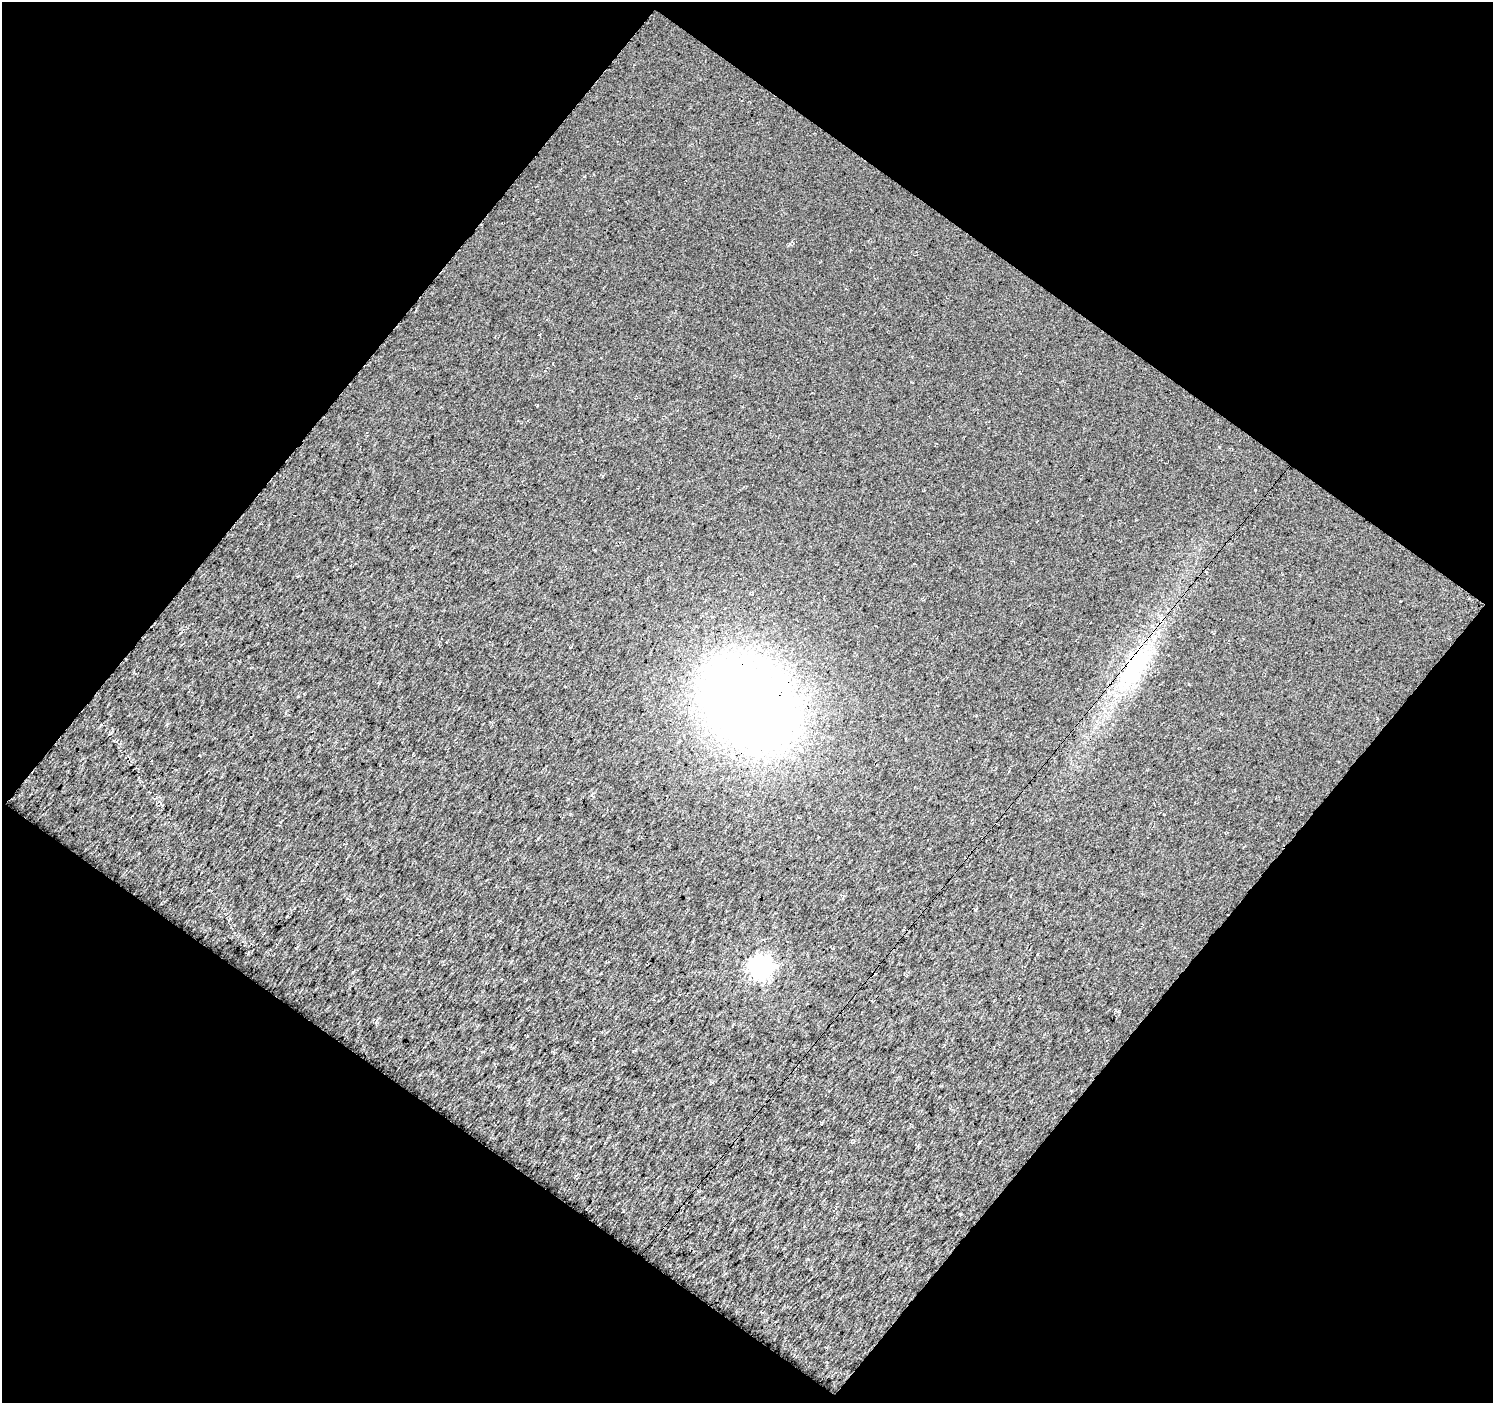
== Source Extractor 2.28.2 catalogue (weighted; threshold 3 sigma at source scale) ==
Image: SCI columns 1-1491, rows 52-1452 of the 1493 x 1501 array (HDU 1 of 3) = the unmasked area's bounding box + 8 px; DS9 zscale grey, full resolution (1 PNG px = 1 image px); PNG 1495 x 1405 px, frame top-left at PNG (2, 2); no overlay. Shown black and unused: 50% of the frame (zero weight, under 3 of 5 exposures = <1% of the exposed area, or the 3 px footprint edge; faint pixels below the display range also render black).
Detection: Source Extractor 2.28.2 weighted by HDU 2 'WHT'. Background 0.0164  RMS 0.019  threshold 0.0835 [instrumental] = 3 sigma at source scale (4.5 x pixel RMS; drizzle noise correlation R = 1.50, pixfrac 1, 0.0396/0.0396 arcsec/px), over >= 5 px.
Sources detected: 6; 2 cosmic-ray / hot-pixel residue — not listed; the other 4 listed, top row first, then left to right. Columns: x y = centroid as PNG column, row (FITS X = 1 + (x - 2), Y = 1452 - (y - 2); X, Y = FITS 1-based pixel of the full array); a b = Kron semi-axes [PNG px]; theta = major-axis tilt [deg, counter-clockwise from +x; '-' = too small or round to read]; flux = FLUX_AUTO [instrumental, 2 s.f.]
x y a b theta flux
1134 667 68 25 54 210
751 703 58 42 -44 3300
1038 953 3 2 - 1.9
760 967 8 7 - 1300
Overlapping masked pixels (flux is a lower limit): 2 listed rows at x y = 1134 667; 751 703